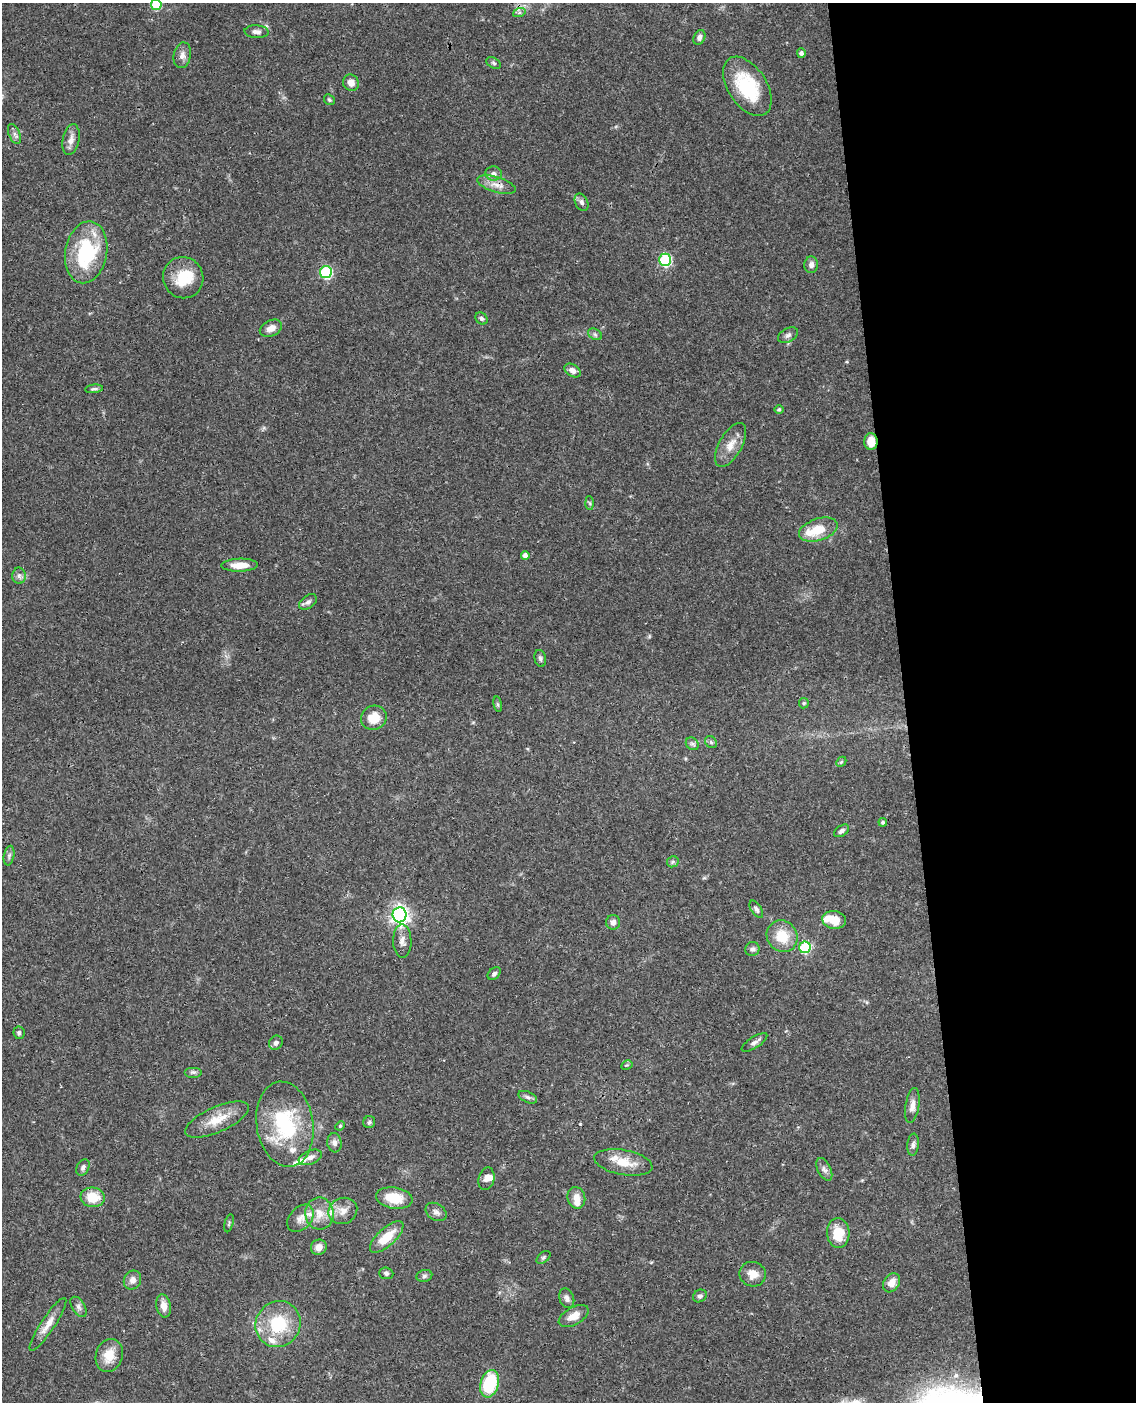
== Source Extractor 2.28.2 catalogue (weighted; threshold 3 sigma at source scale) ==
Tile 8 of 4 x 3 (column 4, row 2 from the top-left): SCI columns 3458-4591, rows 1642-3041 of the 4648 x 4580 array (HDU 1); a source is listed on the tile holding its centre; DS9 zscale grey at full resolution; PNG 1138 x 1404 px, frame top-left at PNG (2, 3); each listed source drawn as its Kron ellipse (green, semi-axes under 4 px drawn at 4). Shown black and unused: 20% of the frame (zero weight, under 3 of 4 exposures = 6% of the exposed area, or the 3 px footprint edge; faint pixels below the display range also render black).
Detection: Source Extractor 2.28.2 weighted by HDU 2 'WHT'; one run over the whole footprint, this tile lists its part. Background 0.0901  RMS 0.0036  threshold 0.0161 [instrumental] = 3 sigma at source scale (4.5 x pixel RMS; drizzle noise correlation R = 1.50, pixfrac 1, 0.05/0.05 arcsec/px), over >= 5 px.
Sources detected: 110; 11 inside a brighter listed object's ellipse — not listed separately; the other 99 listed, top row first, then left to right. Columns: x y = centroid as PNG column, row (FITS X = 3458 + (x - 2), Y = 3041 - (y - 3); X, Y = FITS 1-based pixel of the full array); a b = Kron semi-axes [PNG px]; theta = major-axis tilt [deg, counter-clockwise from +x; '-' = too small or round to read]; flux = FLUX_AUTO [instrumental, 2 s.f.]
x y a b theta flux
156 5 5 5 - 17
519 13 6 4 19 0.68
257 32 12 6 -3 1.6
699 37 8 5 65 1.3
801 53 4 4 - 1
182 55 13 8 79 2.1
494 63 8 5 -28 0.67
351 83 8 7 - 2.5
747 86 33 19 -57 21
329 100 6 5 - 0.55
14 134 10 5 -67 1.3
71 140 15 8 79 2.6
494 174 8 7 - 1.5
496 185 20 7 -17 3.3
581 202 9 6 -63 1.3
86 252 31 21 80 28
665 260 6 6 - 35
811 265 8 7 - 1.5
326 272 6 6 - 36
183 278 21 20 - 10
481 318 7 5 -44 0.94
271 328 12 8 24 2.6
595 334 7 5 -31 0.84
788 335 11 7 29 1.3
572 370 9 6 -33 2
94 389 9 4 7 0.82
779 409 5 4 - 0.71
871 442 8 6 -90 5
731 445 24 11 60 4.8
590 503 7 4 -88 0.57
818 530 20 11 18 8.6
525 555 4 4 - 1.7
240 565 18 6 1 4.4
19 576 8 6 -90 1.2
308 602 10 6 36 1.2
540 658 9 5 -77 0.85
804 703 5 5 - 0.48
498 704 8 4 -81 0.63
374 718 13 12 - 6.5
711 742 6 5 - 0.72
692 744 7 5 -43 0.81
841 762 6 4 44 0.49
883 822 4 4 - 0.67
842 831 8 5 35 1.1
9 856 10 5 79 0.9
673 862 6 5 - 0.68
756 909 10 5 -57 1
399 915 7 7 - 150
834 920 12 9 -9 5.5
613 922 7 7 - 1.7
782 936 16 15 - 9
402 941 16 9 -89 2.5
805 947 6 5 - 28
752 949 7 7 - 1.2
494 974 7 5 41 0.89
19 1033 6 5 - 0.82
754 1042 15 5 33 1.5
276 1043 7 6 - 1.1
627 1065 6 4 31 0.52
193 1072 9 5 0 0.87
528 1097 10 5 -24 1.1
912 1106 18 7 81 2.4
217 1119 34 13 24 7.7
369 1122 6 6 - 0.7
285 1124 43 28 -81 29
340 1126 5 4 - 0.42
334 1143 10 7 -82 1.5
913 1145 11 5 85 1.2
310 1157 12 7 22 1.8
623 1162 29 12 -10 7.5
83 1167 9 6 62 1.1
824 1169 12 6 -63 1.5
486 1179 11 7 76 2
93 1197 12 10 -7 7.4
394 1198 18 10 -8 8.1
576 1198 11 9 -76 3.3
343 1211 15 13 24 3.7
436 1212 11 8 -34 1.5
319 1213 16 14 -83 5.4
300 1218 16 10 48 3
229 1223 9 3 75 0.46
838 1233 15 11 -85 8.8
387 1237 21 9 42 8
319 1247 8 7 - 2.4
543 1257 8 5 38 0.66
386 1273 7 6 - 0.89
753 1274 13 12 - 3.7
424 1276 8 6 16 0.91
132 1280 10 8 59 2.2
892 1283 10 7 58 3.3
700 1296 7 6 - 1
567 1298 10 7 -70 1.5
164 1306 12 7 -79 3.1
79 1307 11 6 -58 1.3
574 1316 16 8 29 3.8
48 1324 31 7 56 4.1
278 1324 23 22 - 17
109 1355 17 13 72 6.3
490 1384 14 9 74 19
Overlapping masked pixels (flux is a lower limit): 2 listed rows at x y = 496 185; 871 442
Isophote crosses this tile's border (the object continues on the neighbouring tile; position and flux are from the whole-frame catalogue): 1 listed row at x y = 156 5